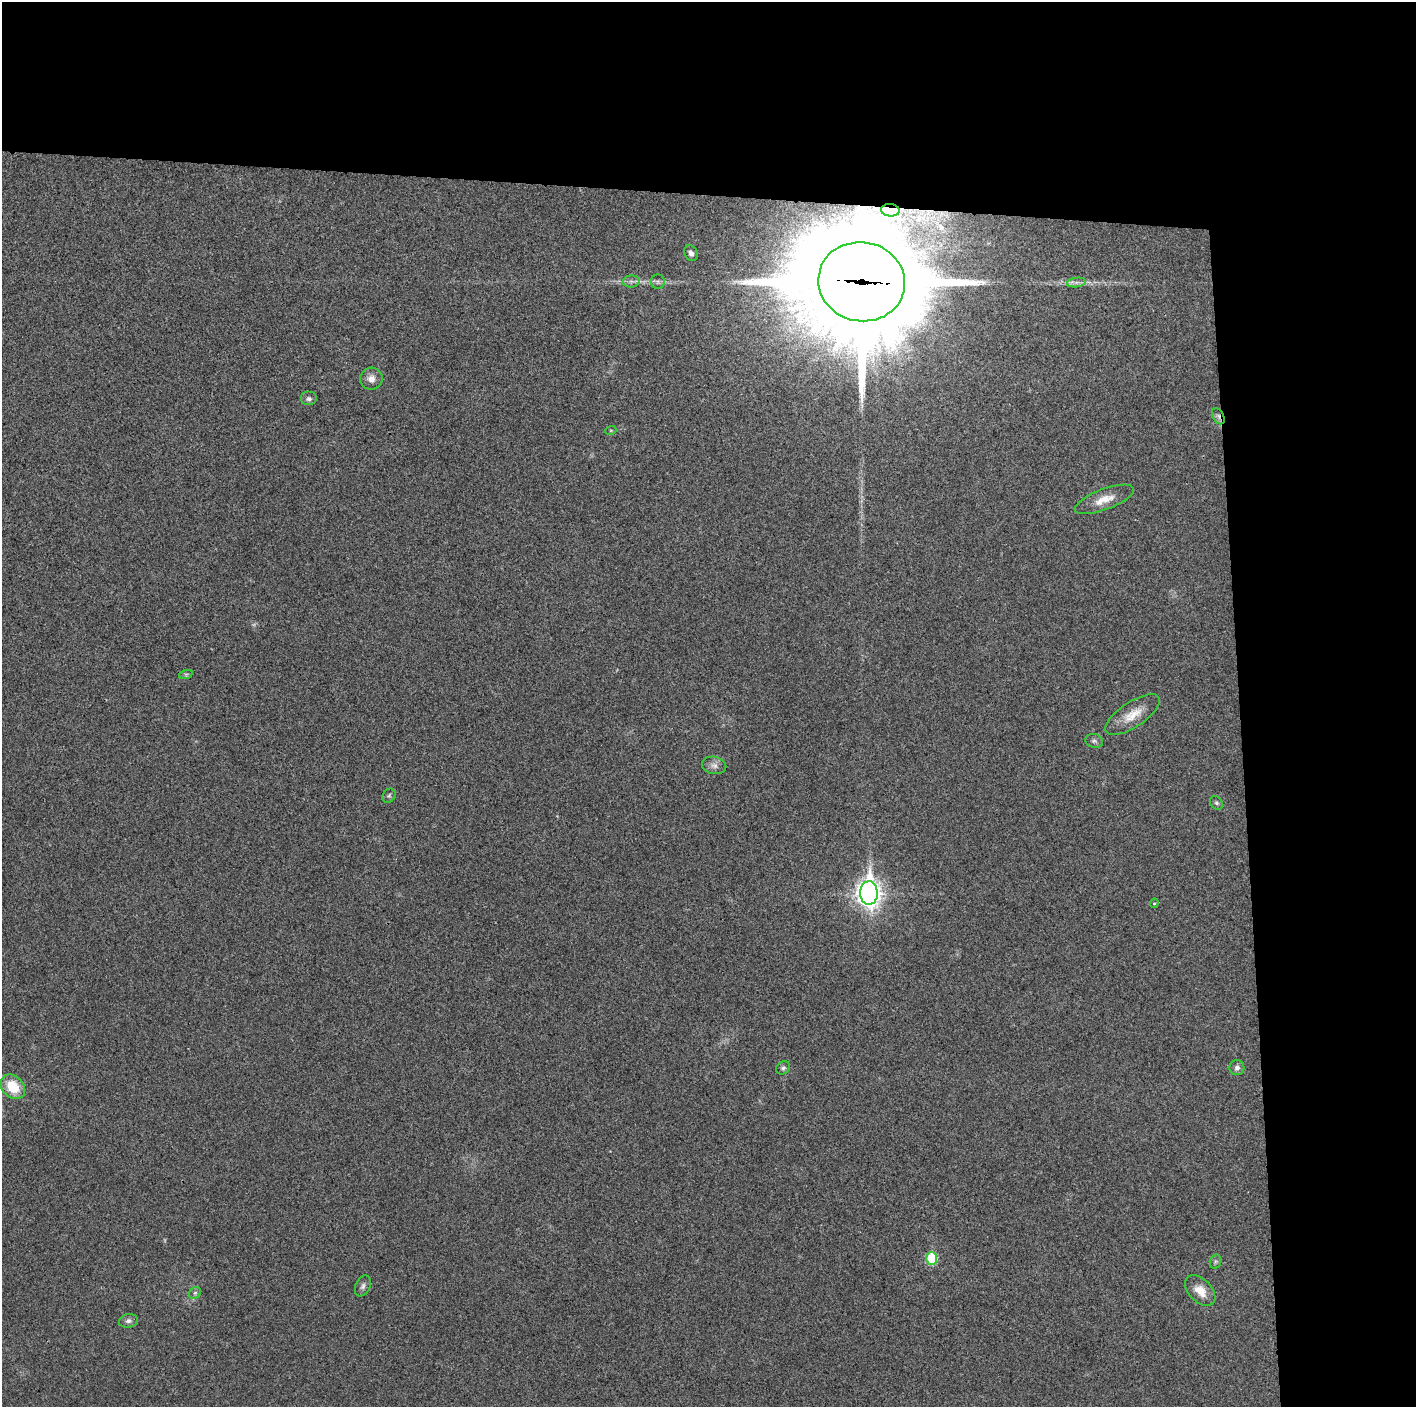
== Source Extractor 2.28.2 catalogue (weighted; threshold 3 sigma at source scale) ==
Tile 3 of 3 x 3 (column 3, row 1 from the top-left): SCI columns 2836-4249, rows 2822-4226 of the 4249 x 4229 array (HDU 1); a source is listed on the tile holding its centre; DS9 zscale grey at full resolution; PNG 1418 x 1409 px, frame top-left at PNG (2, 2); each listed source drawn as its Kron ellipse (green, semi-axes under 4 px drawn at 4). Shown black and unused: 24% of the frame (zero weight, under 3 of 4 exposures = <1% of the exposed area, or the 3 px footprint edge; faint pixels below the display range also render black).
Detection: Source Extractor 2.28.2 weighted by HDU 2 'WHT'; one run over the whole footprint, this tile lists its part. Background 0.0214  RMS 0.0057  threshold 0.0255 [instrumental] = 3 sigma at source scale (4.5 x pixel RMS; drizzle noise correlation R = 1.50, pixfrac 1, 0.05/0.05 arcsec/px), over >= 5 px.
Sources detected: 28; all 28 listed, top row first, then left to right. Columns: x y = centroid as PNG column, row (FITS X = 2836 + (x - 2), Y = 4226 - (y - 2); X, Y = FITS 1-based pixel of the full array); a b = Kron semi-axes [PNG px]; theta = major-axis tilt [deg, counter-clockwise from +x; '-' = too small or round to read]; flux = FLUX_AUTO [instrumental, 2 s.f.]
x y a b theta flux
890 210 9 6 -4 55
691 253 8 6 -61 2.1
631 281 8 6 6 1.7
658 282 7 7 - 1.5
862 282 43 39 -12 17000
1076 282 9 4 8 1.9
371 379 11 11 - 4.2
309 399 8 7 - 1.8
1218 416 9 5 -62 1.9
611 430 5 3 - 0.51
1104 499 31 10 21 8.9
186 674 7 4 18 0.95
1133 715 32 12 33 11
1094 741 9 7 -15 1.6
714 765 12 8 -11 3
389 796 7 6 - 1.1
1216 803 7 6 - 1.2
869 893 12 9 -88 480
1154 903 5 4 - 0.73
783 1068 7 6 - 1.4
1237 1068 7 7 - 2.3
13 1087 14 10 -46 15
932 1258 6 5 - 28
1216 1261 7 5 72 1.2
363 1286 11 7 65 2
1200 1291 18 11 -46 8.1
195 1293 6 5 - 1.1
128 1321 9 7 10 1.9
Overlapping masked pixels (flux is a lower limit): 3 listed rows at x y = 890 210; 862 282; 1218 416